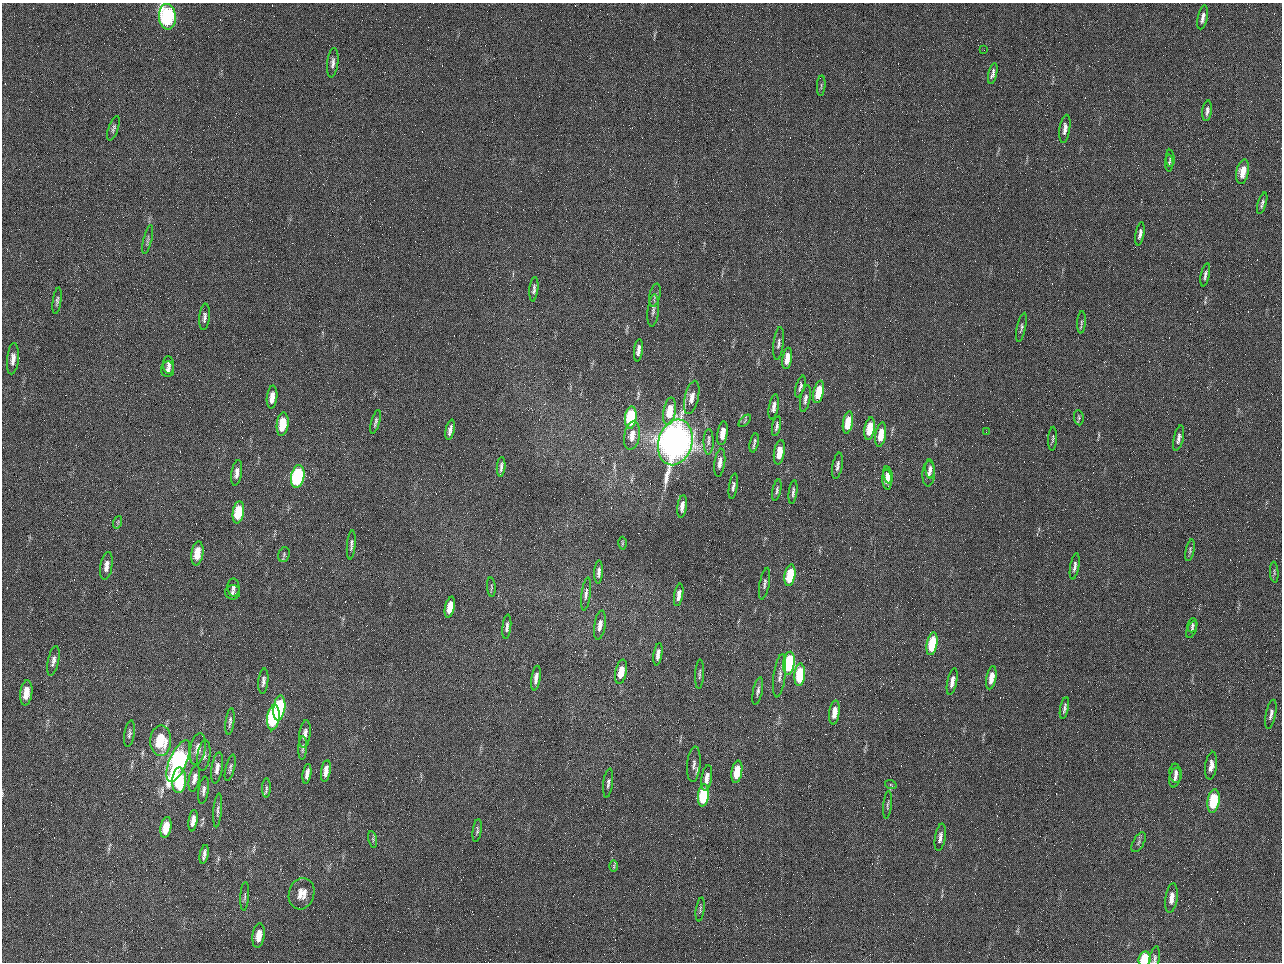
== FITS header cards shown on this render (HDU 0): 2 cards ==
NAXIS1  =                 1280 / length of data axis 1
NAXIS2  =                  960 / length of data axis 2

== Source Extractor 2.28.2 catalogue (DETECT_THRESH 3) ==
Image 1280 x 960 px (HDU 0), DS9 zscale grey, 1 PNG px = 1 image px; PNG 1284 x 964 px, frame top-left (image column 1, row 960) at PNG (2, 3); each listed source drawn as its Kron ellipse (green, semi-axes under 4 px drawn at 4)
Background 2570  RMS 180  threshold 554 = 3 sigma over >= 5 px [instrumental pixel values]
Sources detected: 153; all 153 listed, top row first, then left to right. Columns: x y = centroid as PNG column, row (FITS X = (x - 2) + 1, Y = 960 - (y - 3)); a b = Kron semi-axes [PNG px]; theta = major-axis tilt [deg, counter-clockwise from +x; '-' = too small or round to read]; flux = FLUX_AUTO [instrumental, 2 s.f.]
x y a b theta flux
167 17 13 8 -87 2.2e+06
1203 17 12 5 78 6.7e+04
984 50 2 2 - 6.4e+04
333 63 15 5 83 5.7e+04
993 74 11 4 77 4.4e+04
821 86 10 3 86 1.8e+04
1207 111 10 5 82 4.3e+04
113 128 13 5 71 3.3e+04
1065 129 14 5 81 7.0e+04
1170 158 8 4 -87 2.4e+04
1169 163 8 4 -90 2.4e+04
1243 172 12 6 79 1.7e+05
1262 203 11 4 73 3.4e+04
1140 234 12 4 79 5.0e+04
148 240 15 2 77 2.5e+04
1205 275 12 4 78 4.2e+04
534 289 12 4 84 3.8e+04
655 295 11 5 78 3.5e+04
57 301 13 4 82 3.4e+04
653 311 16 5 85 4.7e+04
204 317 13 5 85 4.5e+04
1081 322 11 4 86 2.5e+04
1021 327 15 4 78 3.5e+04
779 343 16 5 83 4.7e+04
638 350 11 4 83 6.6e+04
787 358 11 4 81 1.6e+05
13 359 15 6 84 8.4e+04
169 365 9 5 -85 4.5e+04
168 369 8 6 85 3.7e+04
800 387 11 4 74 3.1e+04
819 392 11 5 79 3.5e+05
272 397 11 5 84 1.1e+05
692 397 17 7 77 1.1e+05
805 399 13 5 78 4.3e+04
774 407 12 4 80 6.0e+04
669 411 14 6 81 3.0e+05
631 417 11 5 83 9.5e+05
1079 418 7 5 -84 2.4e+04
745 421 8 3 46 1.3e+04
375 422 12 4 74 3.2e+04
848 422 11 5 80 3.2e+05
283 424 12 6 83 3.3e+05
776 426 10 4 79 3.6e+04
870 429 11 5 80 3.5e+05
450 430 10 4 78 6.6e+04
986 432 2 2 - 7.9e+03
722 433 12 5 82 1.6e+05
881 434 12 5 80 2.4e+05
632 435 14 7 80 1.2e+05
1179 438 13 5 77 5.6e+04
1052 439 12 3 87 2.1e+04
675 442 23 17 74 1.2e+07
709 442 12 5 89 5.1e+04
754 443 10 2 77 2.8e+04
779 452 12 5 81 2.2e+05
720 463 14 5 82 7.7e+04
837 466 13 5 80 4.5e+04
501 467 10 3 85 4.2e+04
930 469 9 4 -87 5.1e+04
237 473 13 5 81 7.4e+04
929 474 13 6 87 6.8e+04
888 475 8 4 -79 8.6e+04
298 476 11 6 79 2.0e+06
887 479 10 4 -86 1.2e+05
733 486 13 4 82 3.8e+04
777 490 11 4 77 3.0e+04
793 492 12 4 83 3.6e+04
682 506 11 4 82 7.1e+04
238 512 11 5 81 4.6e+05
118 522 6 4 72 1.7e+04
622 543 6 4 89 1.4e+04
351 545 14 4 85 3.8e+04
1190 550 11 4 78 2.7e+04
197 553 12 6 82 2.2e+05
284 555 7 5 72 2.7e+04
106 566 14 6 81 8.7e+04
1075 566 13 4 80 4.7e+04
599 572 11 4 86 5.2e+04
1274 572 10 3 -86 1.9e+04
790 575 11 5 80 5.5e+05
764 584 16 5 79 4.1e+04
233 587 9 6 -87 3.9e+04
491 587 10 3 -85 1.9e+04
233 592 7 7 - 3.8e+04
586 594 17 4 83 5.1e+04
679 595 11 4 80 8.5e+04
450 607 11 5 77 2.0e+05
600 625 14 5 81 8.7e+04
1192 625 7 5 81 2.3e+04
507 627 12 4 83 4.6e+04
1192 630 9 4 68 3.1e+04
932 644 11 5 79 6.1e+05
658 654 11 4 82 7.4e+04
53 661 15 5 78 5.9e+04
789 663 11 5 83 1.4e+06
621 672 12 5 79 2.1e+05
699 674 15 3 87 2.6e+04
800 675 11 5 85 7.3e+05
780 676 22 6 82 7.8e+04
536 678 12 4 81 6.7e+04
991 678 12 5 80 1.5e+05
263 681 12 5 84 4.7e+04
952 682 14 4 78 8.6e+04
758 691 14 4 78 4.1e+04
26 693 12 6 83 1.7e+05
279 708 13 6 82 1.4e+06
1064 708 11 4 78 3.5e+04
834 712 12 5 82 1.5e+05
1271 714 15 5 78 5.2e+04
273 718 13 6 83 1.5e+06
230 722 13 4 83 3.8e+04
129 734 13 5 81 4.1e+04
305 734 14 5 83 7.0e+04
161 741 15 10 88 5.0e+05
303 748 12 4 88 2.8e+04
198 749 16 7 80 1.0e+05
204 756 15 6 82 5.9e+04
178 761 22 8 67 3.2e+06
694 764 18 6 84 6.3e+04
1211 766 14 6 82 1.0e+05
217 768 15 5 81 7.6e+04
230 768 13 4 76 3.2e+04
326 771 11 5 81 9.6e+04
737 772 11 5 81 3.2e+05
1176 773 9 6 -84 4.3e+04
307 774 10 4 81 6.5e+04
1175 777 10 5 78 5.2e+04
707 778 13 5 82 1.0e+05
194 779 13 5 79 7.7e+04
179 780 13 7 87 7.3e+05
608 783 14 5 83 4.1e+04
891 785 6 3 -19 1.5e+04
266 788 9 4 89 2.8e+04
204 790 14 5 82 5.4e+04
703 795 11 5 83 1.0e+06
1213 801 12 6 81 6.9e+05
887 805 14 3 85 2.5e+04
218 810 17 3 85 3.6e+04
193 821 11 4 82 9.0e+04
166 827 10 5 80 2.6e+05
477 830 12 4 82 2.7e+04
940 837 14 5 81 6.9e+04
373 839 8 3 -77 1.8e+04
1139 842 11 5 62 3.5e+04
204 854 9 3 79 4.7e+04
614 866 6 3 90 1.5e+04
302 894 16 12 74 1.8e+05
245 896 14 3 86 3.0e+04
1171 898 14 6 82 1.1e+05
700 909 12 3 81 2.2e+04
259 936 12 6 82 1.7e+05
1145 959 7 6 - 6.5e+05
1154 959 13 5 80 3.5e+04
At the frame edge (FLAGS 8, measured only in part): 3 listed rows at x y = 167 17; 1145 959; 1154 959